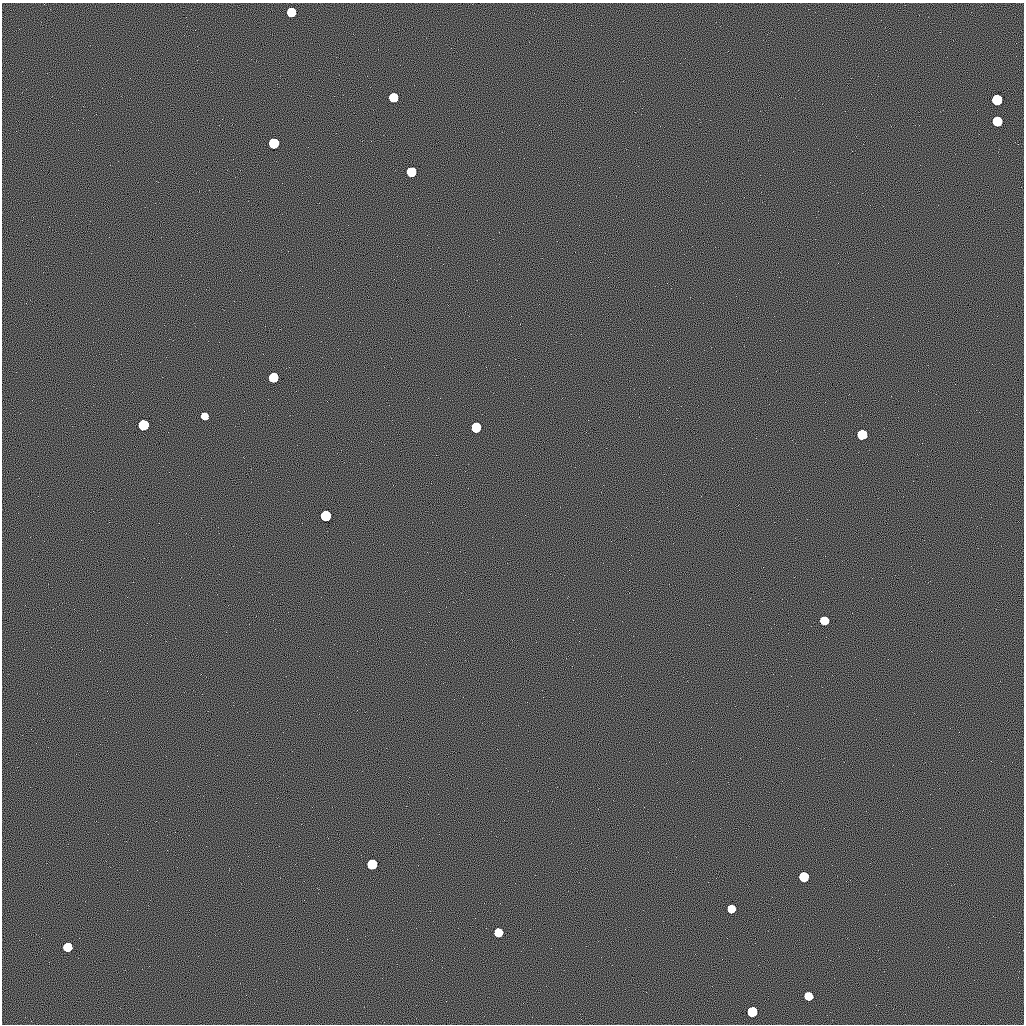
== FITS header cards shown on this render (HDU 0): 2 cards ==
NAXIS1  =                 1022 / length of data axis 1
NAXIS2  =                 1022 / length of data axis 2

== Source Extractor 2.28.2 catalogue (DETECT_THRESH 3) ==
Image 1022 x 1022 px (HDU 0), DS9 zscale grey, 1 PNG px = 1 image px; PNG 1026 x 1026 px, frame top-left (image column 1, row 1022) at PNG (2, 3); no overlay
Background 0.516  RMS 7.9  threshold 23.6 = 3 sigma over >= 5 px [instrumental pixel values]
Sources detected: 20; all 20 listed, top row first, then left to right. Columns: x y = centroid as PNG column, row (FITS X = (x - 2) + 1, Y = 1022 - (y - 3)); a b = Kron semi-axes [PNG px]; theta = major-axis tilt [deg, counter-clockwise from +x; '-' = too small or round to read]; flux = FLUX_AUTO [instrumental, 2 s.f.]
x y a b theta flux
291 12 6 6 - 58000
393 97 6 6 - 58000
997 100 6 6 - 170000
997 121 6 6 - 86000
274 143 6 6 - 150000
411 172 6 6 - 80000
273 377 6 6 - 70000
204 416 5 5 - 13000
143 425 6 6 - 150000
476 427 6 6 - 95000
862 434 6 6 - 97000
326 516 6 6 - 180000
824 620 6 6 - 26000
372 864 6 6 - 120000
804 877 6 6 - 94000
731 909 6 5 - 25000
498 932 6 6 - 35000
67 947 6 6 - 49000
808 996 6 6 - 28000
752 1012 6 6 - 98000